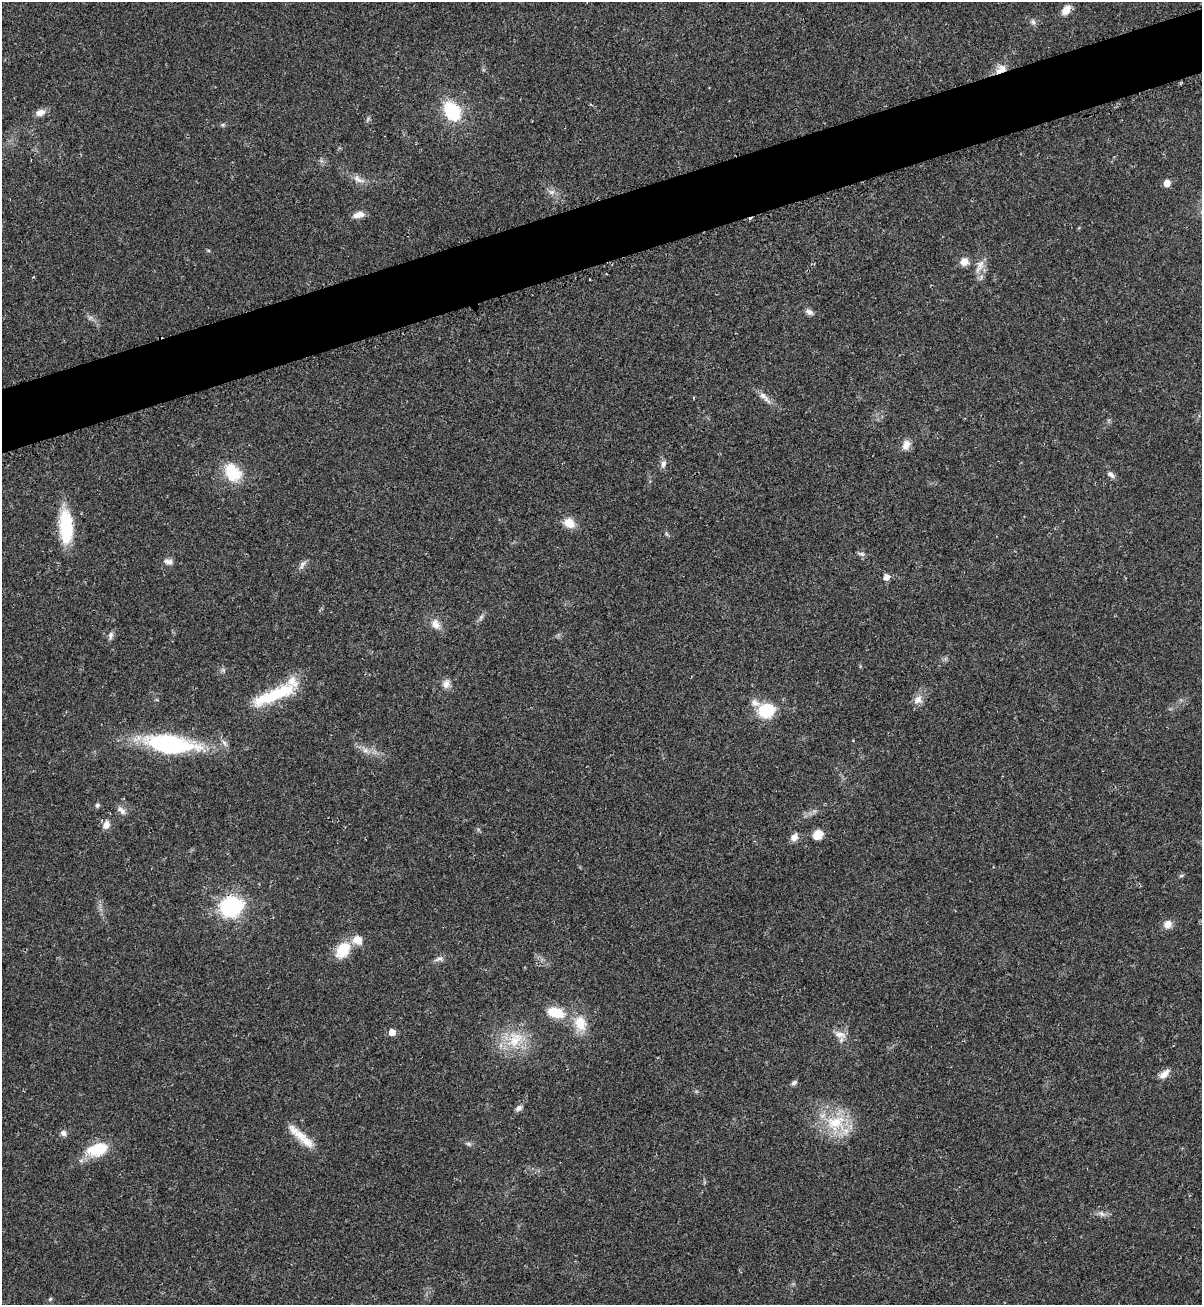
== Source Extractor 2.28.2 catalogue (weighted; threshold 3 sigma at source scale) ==
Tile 10 of 4 x 4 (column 2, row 3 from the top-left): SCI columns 1401-2600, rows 1339-2641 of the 5295 x 5264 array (HDU 1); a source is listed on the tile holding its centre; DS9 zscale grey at full resolution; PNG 1204 x 1307 px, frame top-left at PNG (2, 2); no overlay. Shown black and unused: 5% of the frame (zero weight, under 2 of 3 exposures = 2% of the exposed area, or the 3 px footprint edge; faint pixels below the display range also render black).
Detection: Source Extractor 2.28.2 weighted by HDU 2 'WHT'; one run over the whole footprint, this tile lists its part. Background 0.0204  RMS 0.0038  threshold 0.0172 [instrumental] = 3 sigma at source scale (4.5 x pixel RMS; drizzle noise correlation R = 1.50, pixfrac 1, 0.05/0.05 arcsec/px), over >= 5 px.
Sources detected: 64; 1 cosmic-ray / hot-pixel residue — not listed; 4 inside a brighter listed object's ellipse — not listed separately; the other 59 listed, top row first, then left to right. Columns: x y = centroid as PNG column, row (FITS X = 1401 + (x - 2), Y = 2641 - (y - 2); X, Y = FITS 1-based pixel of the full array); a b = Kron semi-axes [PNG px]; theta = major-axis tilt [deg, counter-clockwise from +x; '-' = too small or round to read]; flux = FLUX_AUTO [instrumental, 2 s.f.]
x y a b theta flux
1066 10 10 6 53 4.1
1033 22 7 5 -73 0.98
1001 69 14 10 39 3.5
452 111 16 11 -56 23
40 112 12 8 15 2.5
358 179 20 7 -26 2.6
1167 183 6 5 - 3.8
552 192 7 5 43 0.93
358 215 14 7 15 2.7
964 262 9 8 - 3
980 264 17 9 68 3.3
809 312 10 7 -25 1.4
763 396 14 7 -43 2.2
906 445 12 8 70 3
663 464 10 7 74 1.4
232 472 23 17 -55 12
1111 475 12 6 -39 1.3
569 523 13 10 -35 4.7
66 527 38 14 -87 19
862 554 8 5 -24 0.94
168 561 13 7 -8 1.6
303 564 11 5 36 1.3
886 577 6 6 - 2.5
481 617 8 5 46 0.87
435 624 14 10 -63 3.1
111 635 10 6 79 1.2
446 684 12 9 78 2.2
274 695 59 13 22 20
918 700 14 10 39 2.8
755 703 12 9 -33 2.5
766 711 13 12 - 16
224 743 10 5 -58 1.4
169 744 49 17 -8 48
365 750 7 6 - 1.2
97 805 5 4 - 0.87
121 810 14 7 -46 1.6
106 825 10 8 62 2.5
818 835 11 10 - 4.2
794 837 9 7 54 2.5
1181 876 6 4 19 0.51
231 907 19 16 18 36
1168 924 10 9 - 2.7
343 949 19 13 53 10
439 959 12 6 25 1.4
556 1012 26 14 -17 8.9
580 1023 18 13 -72 7.8
392 1032 5 5 - 3.4
840 1034 18 8 -12 3.1
515 1040 23 19 61 12
1164 1074 15 8 43 2.7
794 1083 8 5 34 0.91
519 1108 9 6 39 1.3
835 1123 25 21 -9 15
63 1133 8 7 - 1.3
300 1135 20 13 -38 6.7
468 1144 7 5 -30 0.73
97 1149 22 13 16 14
1101 1214 9 6 -41 1.3
50 1299 6 4 45 0.48
Overlapping masked pixels (flux is a lower limit): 1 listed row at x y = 1001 69